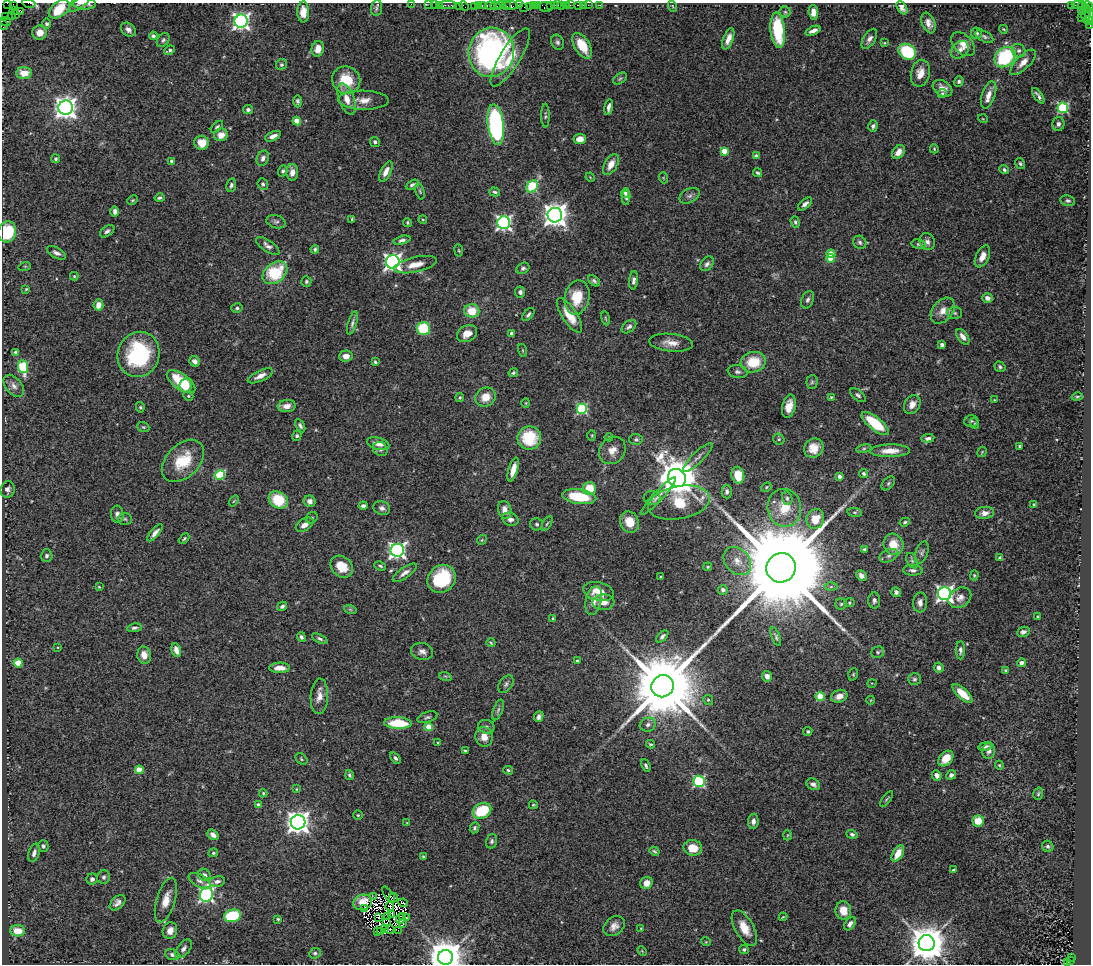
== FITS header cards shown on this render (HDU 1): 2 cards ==
NAXIS1  =                 1089
NAXIS2  =                  962

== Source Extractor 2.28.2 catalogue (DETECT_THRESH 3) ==
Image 1089 x 962 px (HDU 1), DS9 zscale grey, 1 PNG px = 1 image px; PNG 1093 x 966 px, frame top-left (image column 1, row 962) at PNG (2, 3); each listed source drawn as its Kron ellipse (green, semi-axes under 4 px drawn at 4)
Background 2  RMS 0.052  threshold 0.156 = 3 sigma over >= 5 px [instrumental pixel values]
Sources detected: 466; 8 with non-positive FLUX_AUTO (blend fragments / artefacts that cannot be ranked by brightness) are neither listed nor drawn; the other 458 listed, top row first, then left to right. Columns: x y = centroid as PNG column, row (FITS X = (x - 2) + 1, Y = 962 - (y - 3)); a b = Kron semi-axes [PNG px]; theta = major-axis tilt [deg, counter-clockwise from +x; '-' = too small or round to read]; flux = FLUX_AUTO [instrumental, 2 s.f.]
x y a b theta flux
7 3 2 2 - 20
29 3 7 2 -12 140
79 3 13 5 36 9.7
84 3 12 6 -5 15
411 4 2 2 - 47
429 4 3 2 - 61
435 4 2 2 - 88
14 5 4 2 - 140
440 5 3 2 - 98
448 5 8 2 0 150
478 5 3 2 - 75
482 5 3 2 - 67
501 5 4 2 - 370
511 5 7 3 -9 140
519 5 4 2 - 100
537 5 3 2 - 140
551 5 4 2 - 210
554 5 3 2 - 130
558 5 3 2 - 110
562 5 3 3 - 170
566 5 2 2 - 48
570 5 2 2 - 24
578 5 4 3 - 210
583 5 2 2 - 23
588 5 2 2 - 82
600 5 2 2 - 26
1071 5 3 2 - 460
1077 5 5 2 - 83
459 6 2 2 - 52
464 6 6 2 -46 110
474 6 2 2 - 26
490 6 4 3 - 180
495 6 5 3 - 390
506 6 5 2 - 170
530 6 3 2 - 80
533 6 3 3 - 190
672 6 5 3 - 3.7
1082 6 4 3 - 56
524 7 2 2 - 37
545 7 7 4 -4 370
1088 7 6 3 -47 170
376 8 8 5 84 7.4
902 8 7 4 -59 16
59 9 12 7 36 120
13 10 3 2 - 74
1086 10 6 3 -71 230
21 11 4 3 - 98
1081 11 4 2 - 120
303 12 10 6 89 35
785 12 5 5 - 5.5
813 12 7 5 -85 27
15 15 3 2 - 93
1090 15 7 2 -73 280
11 16 2 2 - 58
6 17 3 2 - 110
1081 17 2 2 - 28
1086 17 4 2 - 190
5 21 6 3 -13 210
241 21 6 6 - 1400
1088 21 5 4 - 320
928 23 11 6 -69 21
47 24 5 4 - 11
3 25 5 3 - 210
1090 26 3 2 - 100
128 29 8 6 -38 16
1003 29 4 3 - 3.6
778 30 18 7 -84 190
813 31 8 4 23 17
39 33 7 7 - 37
977 33 5 5 - 9.6
153 36 4 3 - 8.1
984 37 9 5 -27 8.8
728 39 11 5 69 26
869 39 11 6 58 16
163 40 8 5 52 8
557 42 8 6 -65 9.5
884 43 3 3 - 3.2
963 44 14 9 -46 32
582 46 14 7 -59 87
318 49 8 6 75 30
169 50 6 4 25 8.8
960 50 10 7 42 20
1019 51 7 6 - 10
491 52 25 22 76 1100
907 52 9 7 -32 180
510 57 33 10 58 83
1005 57 11 9 42 300
1023 62 16 7 45 31
281 65 6 5 - 6.5
24 73 7 6 - 51
920 73 13 9 78 43
620 79 7 5 36 6.3
346 80 14 13 - 110
959 81 5 4 - 7.8
942 88 10 7 -31 25
942 94 4 4 - 5.3
989 95 14 6 72 34
1038 96 9 3 -56 11
347 99 16 7 -70 46
363 100 25 9 -1 45
298 101 6 4 -90 7.5
609 107 8 3 78 14
66 108 7 7 - 2800
1063 108 5 5 - 340
248 110 5 4 - 9.7
545 116 12 4 -90 7.1
983 119 5 3 - 3
297 121 4 4 - 77
1058 124 7 6 - 12
496 125 20 8 -83 650
873 126 6 5 - 8.6
217 127 7 4 43 6.4
221 135 7 6 - 37
273 136 8 4 22 17
580 139 6 5 - 38
375 142 5 4 - 7.9
202 143 7 7 - 47
934 149 4 3 - 3.4
724 151 4 4 - 74
898 152 8 5 51 27
756 156 4 3 - 18
263 158 8 5 65 13
56 159 4 4 - 5.8
171 161 4 3 - 8.8
1020 163 6 4 -59 6.4
611 165 11 6 61 38
1004 170 5 4 - 7.4
283 171 5 4 - 7.6
292 172 8 6 87 24
386 172 11 5 64 24
758 173 5 3 - 5.9
590 177 5 3 - 3
664 178 5 3 - 3.3
263 184 6 5 - 8.5
231 185 7 4 79 8.3
412 185 7 4 28 8.2
532 186 7 5 54 290
420 191 8 4 -74 5
495 192 5 4 - 6.1
625 193 5 4 - 8.7
689 196 10 7 28 13
626 197 7 4 87 8.5
160 198 5 4 - 6.4
132 200 5 4 - 4.3
1068 201 7 5 -10 7.9
805 204 8 4 42 13
115 211 5 4 - 13
555 215 7 7 - 3700
352 219 3 3 - 4
423 220 4 3 - 3.3
276 222 10 6 -15 10
407 222 4 4 - 4.2
795 222 6 4 -71 6.1
504 223 6 6 - 970
107 231 8 5 36 9.8
7 232 10 9 - 140
402 240 9 4 15 9.9
860 242 7 6 - 8.9
927 242 8 7 - 15
918 244 7 4 -8 7.4
268 246 13 5 -34 15
315 249 4 3 - 5.2
459 250 6 3 -81 4
57 253 10 5 -27 15
831 254 4 4 - 76
982 256 12 6 65 29
830 258 4 4 - 80
393 262 7 6 - 1400
707 264 8 5 49 12
415 265 22 7 13 46
25 266 6 4 18 3.9
523 268 7 5 30 8
275 273 14 9 38 190
74 276 4 4 - 3.5
634 280 9 4 85 13
306 281 5 5 - 6.7
594 281 7 4 -43 9.1
26 289 3 3 - 3.6
520 292 5 5 - 9.6
577 297 17 12 78 88
987 298 5 4 - 19
808 300 9 6 67 11
98 305 5 5 - 27
237 308 6 4 13 6.5
472 311 7 6 - 71
943 311 15 10 50 35
955 313 7 6 - 7.9
528 315 8 4 49 8.6
569 315 20 7 -57 72
606 318 7 3 -80 4.1
352 323 12 4 73 11
629 327 8 5 38 11
423 328 6 6 - 170
512 333 4 4 - 27
467 334 10 8 28 36
963 337 9 5 -54 18
671 343 22 9 -6 37
942 345 4 3 - 14
523 351 6 3 -71 3.5
16 352 4 4 - 16
139 354 23 20 68 370
346 356 7 5 3 25
195 361 6 5 - 17
375 362 4 3 - 4.8
753 362 12 10 9 110
23 367 6 5 - 250
1000 367 6 5 - 6.5
737 372 10 6 -10 11
513 373 5 4 - 6.2
260 376 13 5 25 23
181 382 16 7 -35 140
812 382 7 5 86 6.8
186 385 7 6 - 43
14 386 12 8 -51 23
858 395 9 5 -38 8.9
188 396 5 4 - 4.6
486 397 10 9 - 52
831 397 3 3 - 3.4
1077 397 6 4 14 5.1
460 398 4 4 - 4.7
994 400 3 2 - 2.5
526 403 4 4 - 3.3
912 404 10 7 58 28
287 406 9 6 6 23
789 406 12 6 75 38
140 407 5 4 - 5.2
582 409 5 5 - 390
971 421 7 6 - 8.7
875 423 16 6 -38 140
975 423 6 3 -71 3.8
300 426 7 4 -61 8.4
143 427 6 4 -20 4.9
592 435 5 3 - 3.5
297 436 5 4 - 7.3
609 437 4 3 - 3.6
529 438 12 11 - 160
928 438 6 4 7 12
636 439 6 5 - 9.5
779 439 6 5 - 5.9
378 444 11 6 -15 30
1020 446 3 3 - 8
814 448 10 9 - 41
380 449 8 6 -41 12
864 449 7 4 8 7.1
612 450 14 12 49 38
890 451 20 6 1 54
982 452 5 2 - 3.6
698 457 20 5 44 18
183 461 25 16 45 130
513 469 12 4 74 36
864 473 4 4 - 7.2
220 475 5 4 - 200
738 475 8 6 -77 69
839 477 4 3 - 15
677 478 9 8 - 12000
888 483 8 5 46 6.8
766 487 5 3 - 4.3
589 488 6 6 - 78
8 489 8 7 - 13
727 492 7 5 89 11
658 496 25 5 47 24
579 497 17 7 -7 150
652 498 8 7 - 11
787 498 7 5 -76 8.8
278 500 10 8 -31 140
234 501 6 3 53 3.6
310 501 6 5 - 18
679 503 31 16 10 170
1034 505 3 3 - 3.8
363 506 4 4 - 12
382 508 8 6 -19 14
784 508 19 16 -78 95
505 510 9 6 -76 27
855 512 7 4 -8 5
985 513 9 6 7 19
117 514 8 6 -85 18
312 518 6 5 - 6.3
125 519 7 5 -2 6.9
510 519 8 6 -22 17
815 519 10 8 66 68
630 522 11 9 -61 64
905 522 5 4 - 6.4
537 524 6 6 - 7.7
547 524 8 3 62 5.3
305 525 9 6 31 24
155 533 10 4 49 17
184 539 6 3 45 4.8
482 540 5 4 - 4.5
894 544 11 9 -63 59
865 549 4 3 - 6.6
397 550 7 6 - 1400
922 553 11 6 71 11
47 556 6 5 - 8.8
889 556 10 6 25 12
1000 558 4 3 - 6.8
737 561 16 12 -45 43
912 561 8 5 -63 7.7
380 566 6 3 -25 5.8
342 567 12 10 -43 64
708 567 4 3 - 3.6
781 568 15 14 - 120000
913 570 10 5 -2 11
405 573 14 5 35 20
974 575 5 4 - 3.9
661 576 3 2 - 2.7
861 576 6 4 -46 17
442 579 15 13 43 210
99 587 4 3 - 3.5
831 587 6 4 1 7
723 590 5 5 - 11
598 591 16 9 -14 49
896 592 5 4 - 12
945 594 6 6 - 1400
960 598 12 9 35 21
874 600 8 6 -87 10
594 601 15 7 77 40
604 602 11 8 5 33
920 602 10 7 88 20
850 603 5 4 - 4.7
841 604 6 5 - 7.3
282 606 5 4 - 9.8
350 609 6 4 -19 5.4
1038 617 3 3 - 4.5
553 619 3 3 - 7.5
134 628 7 4 10 8.2
1023 632 6 5 - 13
301 637 5 4 - 8.9
662 637 7 4 46 10
776 637 10 4 -70 8.5
320 639 8 4 -26 8.2
491 643 4 3 - 3.9
58 647 4 2 - 2.8
176 650 7 4 -74 25
960 650 9 4 90 11
422 651 11 8 -12 19
878 652 6 5 - 6.2
144 655 9 7 -80 32
577 661 4 2 - 3.7
18 663 4 4 - 110
1021 663 4 4 - 17
280 668 10 5 1 35
939 668 5 5 - 15
1005 670 4 3 - 4.2
853 674 6 4 70 4.4
445 676 6 4 -17 4.9
767 676 5 5 - 24
914 679 6 6 - 7.3
872 683 4 3 - 2.7
506 684 10 6 56 10
663 686 11 11 - 58000
962 694 12 5 -42 52
319 696 18 8 87 32
820 696 4 4 - 130
839 696 8 6 21 28
708 700 5 4 - 5
871 700 4 2 - 2.6
498 710 11 4 69 9.7
427 717 10 5 19 8.3
539 717 5 4 - 11
398 723 13 6 -2 130
648 725 8 7 - 14
429 727 4 4 - 70
486 727 8 6 -15 13
808 731 5 4 - 5.4
484 737 10 8 -76 38
438 743 3 3 - 3.1
650 744 4 3 - 4.6
985 746 7 3 12 9.4
465 751 3 2 - 4.4
989 751 8 6 86 16
395 758 6 4 -55 8
946 758 9 6 48 56
301 759 7 5 -44 5.7
646 765 7 4 -67 7.4
999 765 4 4 - 3.6
139 770 4 4 - 90
508 770 5 4 - 5.2
349 775 5 4 - 7
937 775 5 4 - 19
951 775 5 4 - 13
699 781 5 5 - 470
813 784 7 5 -30 15
296 789 3 2 - 2.7
263 793 4 4 - 4.4
1038 794 6 4 74 5.4
887 799 9 3 53 5.6
259 805 4 4 - 21
533 805 4 3 - 3.8
482 811 10 7 26 140
358 815 4 4 - 4.5
753 821 7 5 83 15
978 821 6 5 - 67
298 822 7 7 - 2900
407 823 4 4 - 3.2
475 828 5 4 - 7
852 834 5 4 - 8.6
213 835 6 4 -38 17
788 835 5 3 - 3.2
492 841 7 5 71 8.3
43 846 6 5 - 8
1048 846 6 5 - 8.1
693 848 9 8 - 61
654 851 5 4 - 5.2
34 853 9 5 72 15
213 853 5 4 - 5.8
898 853 9 5 60 51
423 856 4 3 - 3.7
953 870 4 3 - 5.6
204 875 7 5 -43 13
104 877 7 6 - 9
92 879 6 5 - 13
199 881 12 6 -29 15
217 881 8 5 9 15
646 883 6 6 - 33
206 895 7 6 - 850
389 895 9 3 -54 2.2
373 897 2 2 - 2.5
393 898 5 3 - 4.8
166 900 23 9 73 50
363 902 9 7 17 32
117 903 9 5 43 17
403 903 5 2 - 6
390 907 4 2 - 4.3
365 909 2 2 - 2.5
843 910 9 8 - 48
392 914 3 2 - 3.6
232 916 8 6 12 210
388 916 2 2 - 2.1
402 916 4 2 - 0.37
379 917 2 2 - 0.95
783 917 4 2 - 3.2
406 918 3 2 - 0.53
278 919 3 3 - 3.9
400 919 5 2 - 2.2
386 923 3 2 - 4.4
402 924 3 2 - 5.5
850 924 7 5 54 16
614 926 11 9 40 23
641 928 4 2 - 2.6
744 928 20 9 -60 54
384 929 3 2 - 6.1
390 929 4 2 - 5.8
398 930 2 2 - 6
18 931 7 5 -4 67
170 931 8 7 - 25
377 931 3 2 - 2
381 932 3 2 - 5.3
706 942 5 3 - 2.9
927 943 8 8 - 10000
184 949 10 6 51 13
744 949 5 4 - 6.9
642 951 5 3 - 3.2
315 953 6 5 - 6.9
172 955 7 5 -20 11
445 957 7 7 - 10000
1071 957 2 2 - 250
1070 961 3 3 - 220
1068 963 3 3 - 260
At the frame edge (FLAGS 8, measured only in part): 18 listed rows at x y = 7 3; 29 3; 79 3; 84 3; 411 4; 429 4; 435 4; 14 5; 1088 7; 59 9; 1090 15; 1088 21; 3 25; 1090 26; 7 232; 927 943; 445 957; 1068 963
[8 non-positive-flux detections neither listed nor drawn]